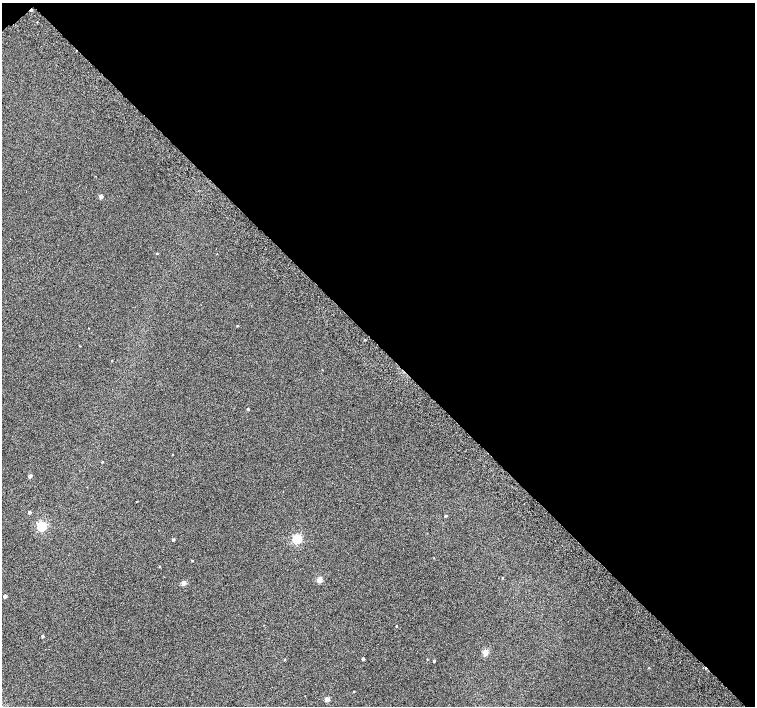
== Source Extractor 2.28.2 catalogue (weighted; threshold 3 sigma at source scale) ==
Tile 3 of 4 x 4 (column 3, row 1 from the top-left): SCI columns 3063-4567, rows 4487-5894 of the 6118 x 6093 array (HDU 1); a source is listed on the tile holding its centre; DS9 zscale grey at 2 x 2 block average (1 PNG px = mean of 2 x 2 image px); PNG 757 x 708 px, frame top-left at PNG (2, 3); no overlay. Shown black and unused: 49% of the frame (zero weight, under 2 of 3 exposures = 3% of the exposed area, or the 3 px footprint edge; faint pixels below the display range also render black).
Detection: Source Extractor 2.28.2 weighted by HDU 2 'WHT'; one run over the whole footprint, this tile lists its part. Background 0.0524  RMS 0.052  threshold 0.234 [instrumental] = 3 sigma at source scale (4.5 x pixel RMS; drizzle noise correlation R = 1.50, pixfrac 1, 0.0396/0.0396 arcsec/px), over >= 5 px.
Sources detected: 32; all 32 listed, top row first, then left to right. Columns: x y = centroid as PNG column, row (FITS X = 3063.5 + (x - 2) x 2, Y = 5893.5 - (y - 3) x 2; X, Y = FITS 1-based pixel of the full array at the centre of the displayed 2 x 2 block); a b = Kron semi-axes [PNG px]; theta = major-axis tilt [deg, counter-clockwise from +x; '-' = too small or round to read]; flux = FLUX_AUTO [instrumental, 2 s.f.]
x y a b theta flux
31 10 3 2 - 28
101 196 3 2 - 72
157 253 2 2 - 8.6
237 326 3 2 - 7.9
365 340 2 2 - 7.5
112 360 2 2 - 5.9
248 409 2 2 - 18
172 454 2 2 - 5.6
102 461 3 2 - 9
30 476 3 3 - 47
29 512 2 2 - 28
446 516 3 2 - 16
42 526 4 3 - 1100
297 539 3 3 - 940
173 540 3 3 - 19
434 558 2 2 - 5.5
192 560 2 2 - 8.4
502 578 2 2 - 8.9
319 580 3 3 - 210
183 583 3 3 - 140
5 596 3 2 - 40
264 625 2 2 - 3.2
396 626 2 2 - 7.9
42 636 2 2 - 19
485 652 3 3 - 220
285 659 3 2 - 7.8
363 659 2 2 - 23
427 659 2 2 - 7.4
434 661 2 2 - 18
649 668 2 2 - 7.5
354 692 3 2 - 6.6
327 699 3 3 - 130
Overlapping masked pixels (flux is a lower limit): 1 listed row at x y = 31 10